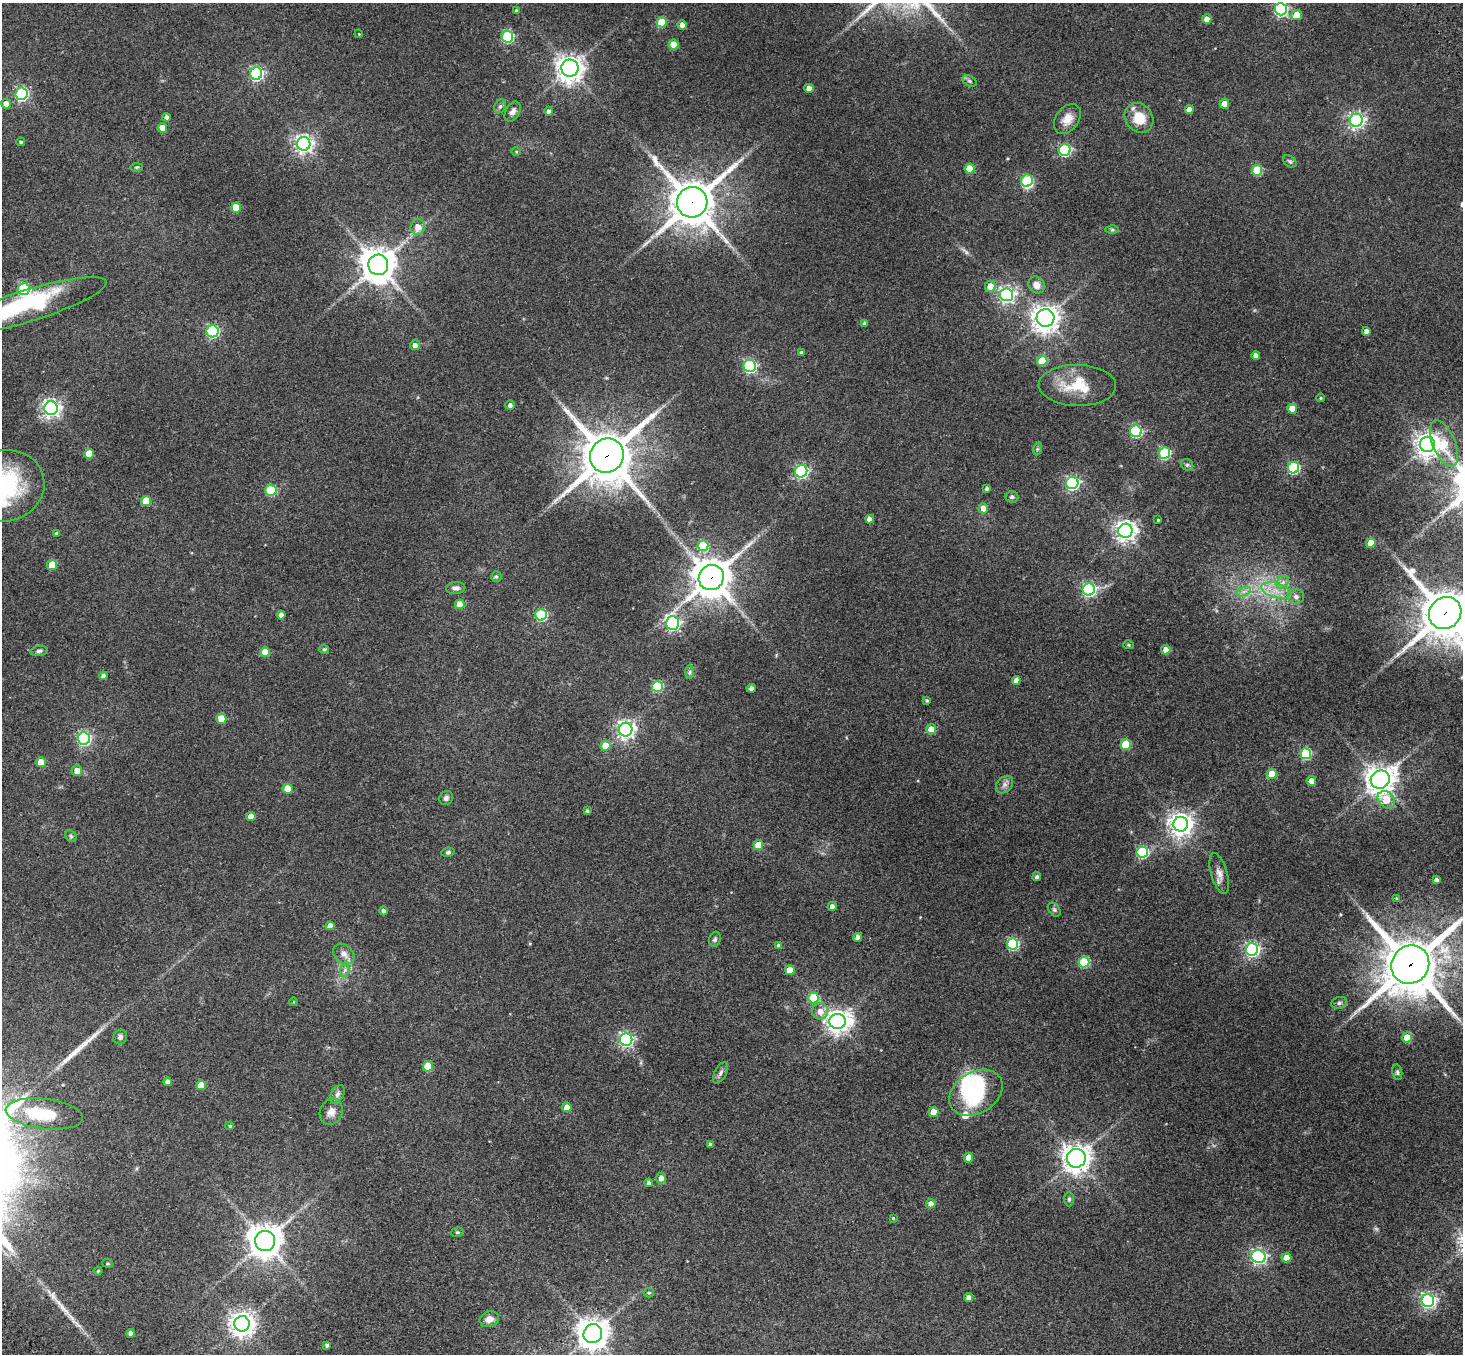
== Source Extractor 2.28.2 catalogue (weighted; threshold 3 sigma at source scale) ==
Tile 7 of 4 x 4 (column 3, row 2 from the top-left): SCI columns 3105-4565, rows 3173-4524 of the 6205 x 6204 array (HDU 1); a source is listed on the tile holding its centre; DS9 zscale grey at full resolution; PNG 1465 x 1356 px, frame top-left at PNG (2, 3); each listed source drawn as its Kron ellipse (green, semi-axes under 4 px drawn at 4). Shown black and unused: <1% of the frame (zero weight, under 3 of 4 exposures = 9% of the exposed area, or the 3 px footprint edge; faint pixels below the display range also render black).
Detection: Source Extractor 2.28.2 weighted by HDU 2 'WHT'; one run over the whole footprint, this tile lists its part. Background 0.0446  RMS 0.0054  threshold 0.0243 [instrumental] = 3 sigma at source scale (4.5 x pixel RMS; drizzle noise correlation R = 1.50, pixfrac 1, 0.05/0.05 arcsec/px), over >= 5 px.
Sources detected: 197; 1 too faint to see at this stretch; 3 inside a brighter object's white glare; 3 long thin detections or spike segments (spike, bleed or trail) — neither listed nor drawn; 1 inside a brighter listed object's ellipse — not listed separately; the other 189 listed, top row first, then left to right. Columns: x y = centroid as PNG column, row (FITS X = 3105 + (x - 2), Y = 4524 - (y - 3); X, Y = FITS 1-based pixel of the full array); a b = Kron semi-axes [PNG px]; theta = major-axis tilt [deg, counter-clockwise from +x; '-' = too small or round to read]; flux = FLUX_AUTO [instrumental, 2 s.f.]
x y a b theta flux
1281 9 6 6 - 94
516 11 4 3 - 0.69
1297 15 5 5 - 7
1207 19 4 4 - 3.9
662 22 5 5 - 17
682 25 4 4 - 2.3
359 34 4 3 - 0.44
507 37 6 6 - 57
674 45 5 5 - 12
570 68 8 8 - 510
256 74 6 6 - 100
969 81 7 5 -28 1
809 88 4 4 - 4.2
21 94 6 6 - 84
6 104 5 5 - 3.9
1224 104 5 4 - 8.8
500 106 7 5 67 1.1
1189 110 4 4 - 4.2
549 111 4 4 - 1.6
513 112 11 7 60 2.4
167 117 4 4 - 2
1139 118 16 13 -53 11
1067 119 16 11 54 5.9
1356 120 6 6 - 180
162 128 5 4 - 7.4
21 142 4 4 - 0.79
304 144 7 6 - 210
1065 150 6 6 - 66
516 151 5 3 - 0.51
1290 161 7 5 -40 1
136 167 6 3 0 0.65
969 169 5 5 - 13
1257 170 5 5 - 25
1027 181 6 5 - 42
692 202 15 15 - 1900
236 207 5 5 - 12
418 227 8 7 - 4.2
1112 230 6 4 -1 0.77
378 265 10 10 - 1100
1037 285 9 7 -47 3.7
990 286 5 5 - 6.6
24 289 6 6 - 59
1007 295 6 6 - 160
28 306 82 16 17 99
1045 318 9 9 - 480
864 323 4 4 - 0.99
213 331 6 6 - 71
1366 331 4 4 - 2.4
415 345 5 5 - 2.3
801 352 4 4 - 0.73
1256 355 4 4 - 2.4
1042 361 5 5 - 16
750 366 6 6 - 78
1077 385 39 20 -1 20
1321 398 4 3 - 0.62
510 405 5 4 - 1.8
51 408 7 6 - 210
1292 409 5 5 - 9.2
1136 431 6 6 - 61
1444 443 24 11 -68 17
1427 444 8 7 - 450
1037 449 6 4 71 0.77
1164 453 6 5 - 52
89 454 5 5 - 12
607 456 17 16 - 2400
1187 465 6 5 - 1
1294 468 6 5 - 57
801 471 6 6 - 93
1072 483 6 6 - 110
5 486 39 35 15 55
987 489 4 4 - 1.4
271 490 5 5 - 34
1012 497 6 5 - 1.2
146 501 5 5 - 15
983 508 5 5 - 5.2
870 519 4 4 - 3.4
1158 520 3 3 - 0.56
1125 531 7 7 - 320
57 533 4 4 - 0.78
1371 543 5 4 - 8.9
703 546 5 5 - 26
52 565 5 5 - 15
496 577 5 5 - 0.93
711 578 13 12 - 1300
1283 582 7 5 47 1.7
456 588 10 6 6 1.9
1089 589 6 6 - 93
1276 590 15 7 -16 6
1244 591 7 4 19 1.7
1296 597 8 7 - 2
460 604 5 5 - 8
1445 613 17 15 44 2200
281 615 4 4 - 2
541 615 6 5 - 50
673 623 7 6 - 120
1129 645 5 4 - 0.58
324 649 5 4 - 0.88
1166 650 5 4 - 3.6
39 651 8 5 9 1.2
265 652 5 5 - 9.5
690 672 7 4 89 1
103 676 4 4 - 2.1
1016 680 4 4 - 2.8
657 686 5 5 - 32
751 688 5 4 - 1.7
927 700 3 3 - 0.7
221 719 5 5 - 10
931 729 5 4 - 9.9
626 730 7 7 - 220
84 738 6 6 - 87
1126 744 5 5 - 22
606 746 5 5 - 9.5
1306 754 5 5 - 39
41 762 5 4 - 7.5
77 771 5 5 - 3.3
1272 774 5 5 - 13
1380 780 10 9 - 620
1311 781 5 5 - 5.1
1004 785 10 7 46 2.1
288 789 5 5 - 8.7
446 798 7 6 - 1.4
1386 800 9 7 -45 10
587 811 4 4 - 0.85
251 816 4 4 - 4.8
1181 824 7 7 - 410
71 836 6 5 - 0.95
758 845 5 5 - 13
448 852 7 4 11 0.88
1142 852 6 5 - 51
1219 874 21 8 -73 4
1037 877 4 4 - 1.3
1436 880 4 4 - 2
1396 898 3 3 - 0.52
832 906 4 4 - 2.4
1054 910 8 5 -49 1.1
383 911 4 4 - 1.5
330 926 4 4 - 3.6
858 937 4 4 - 2.3
715 939 8 5 69 1
1012 944 5 5 - 54
779 946 4 4 - 2.2
1252 950 6 6 - 120
344 954 12 9 -42 3.2
1084 962 5 5 - 36
1410 965 20 18 50 2700
345 970 7 4 71 1.1
790 970 5 5 - 8.4
813 998 5 5 - 27
293 1002 4 3 - 0.37
1339 1003 8 6 17 1.2
820 1011 8 8 - 4.1
837 1021 8 7 - 440
120 1037 7 6 - 1.6
1407 1038 5 5 - 13
626 1040 6 6 - 120
428 1066 5 5 - 15
1397 1072 8 5 -80 1.1
720 1073 11 6 61 1.7
168 1082 4 4 - 2.5
201 1085 5 4 - 8.2
976 1093 28 20 31 50
337 1094 10 6 60 1.9
567 1107 5 4 - 5.1
331 1112 13 11 63 4.2
934 1112 5 5 - 11
44 1114 39 15 -7 22
230 1126 4 3 - 0.65
710 1144 4 3 - 1
969 1158 5 4 - 6.1
1076 1158 9 9 - 510
661 1178 5 5 - 2.3
649 1183 4 4 - 1.4
1069 1199 7 5 -90 1
931 1204 5 4 - 3.1
893 1218 4 3 - 0.48
457 1232 6 4 19 0.68
265 1241 10 10 - 900
1258 1257 7 6 - 140
1286 1258 5 4 - 7.3
107 1263 5 3 - 0.52
98 1271 4 4 - 0.67
649 1293 5 4 - 0.63
969 1298 4 4 - 2.9
1428 1301 6 6 - 140
489 1319 10 7 16 3.4
242 1324 8 7 - 450
131 1333 4 4 - 2.2
593 1334 9 9 - 790
327 1345 4 3 - 1.1
Overlapping masked pixels (flux is a lower limit): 5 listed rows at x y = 692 202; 607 456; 711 578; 1445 613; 1410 965
Isophote crosses this tile's border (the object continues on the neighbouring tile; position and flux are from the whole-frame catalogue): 5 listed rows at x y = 1281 9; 28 306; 5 486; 1445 613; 1410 965